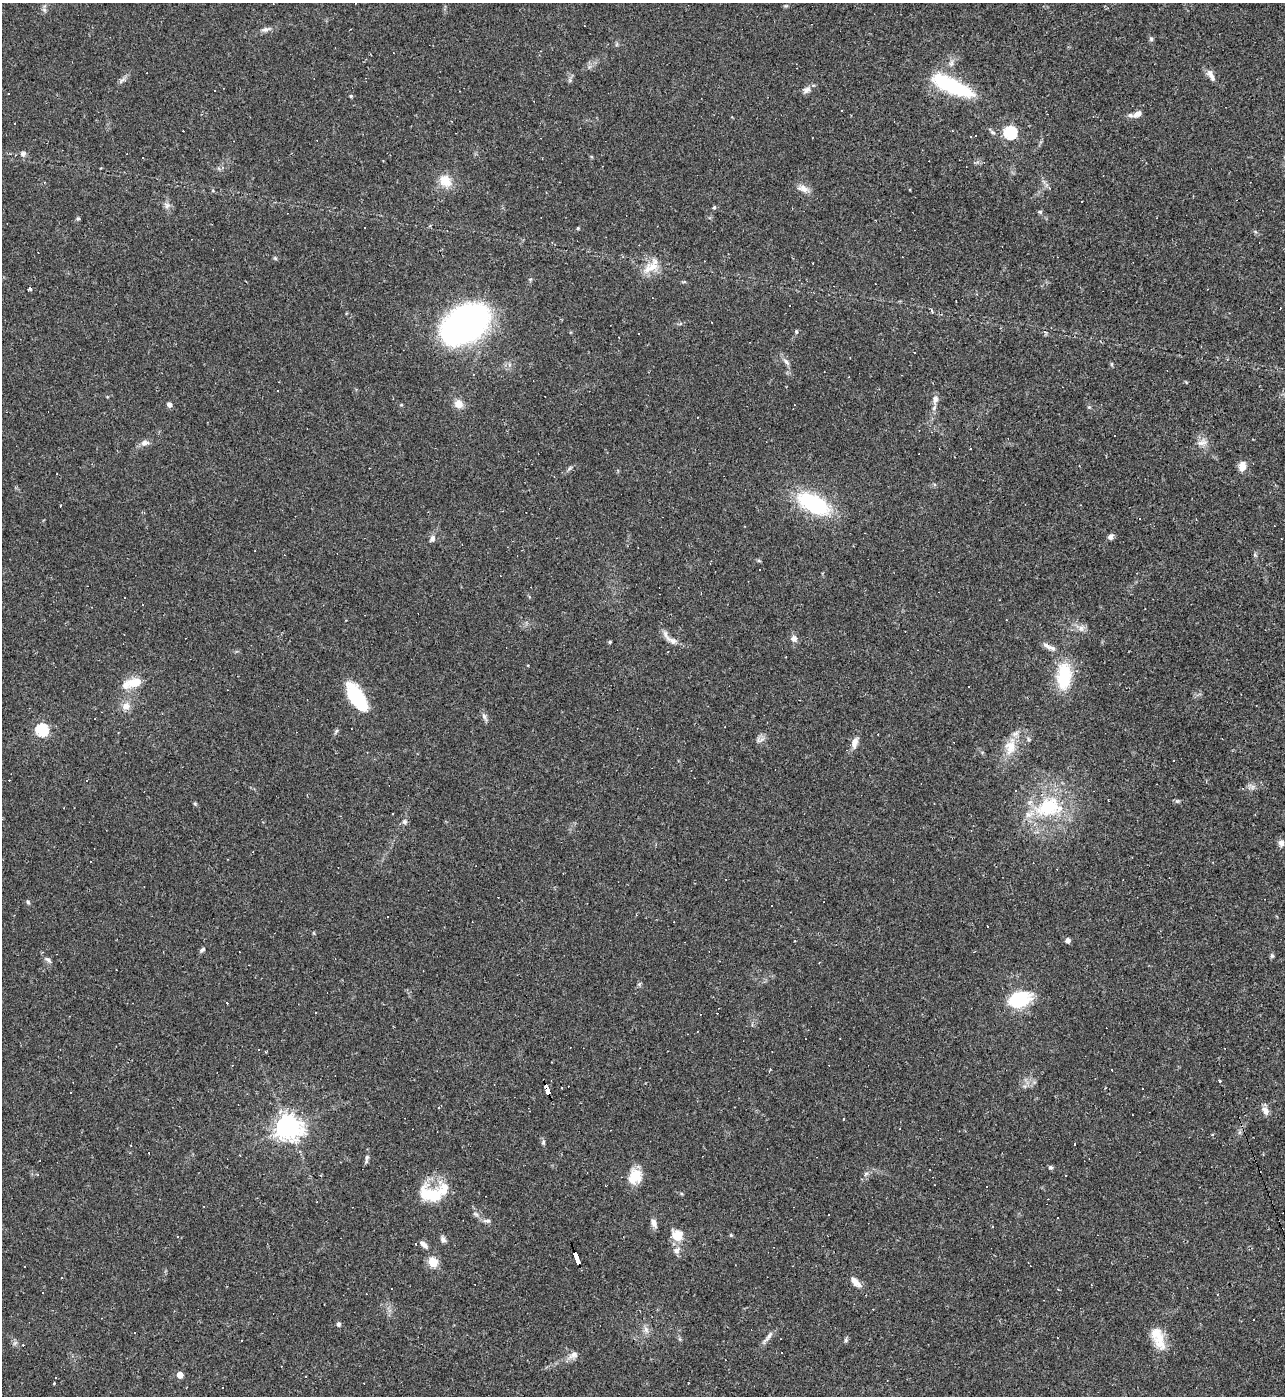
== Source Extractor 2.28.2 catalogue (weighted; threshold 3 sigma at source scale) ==
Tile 6 of 4 x 4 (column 2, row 2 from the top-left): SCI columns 1433-2715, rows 2787-4180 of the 5561 x 5573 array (HDU 1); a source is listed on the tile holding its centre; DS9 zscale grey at full resolution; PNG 1287 x 1398 px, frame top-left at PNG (2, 3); no overlay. Shown black and unused: <1% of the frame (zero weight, under 2 of 3 exposures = <1% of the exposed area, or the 3 px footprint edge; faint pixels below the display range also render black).
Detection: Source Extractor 2.28.2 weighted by HDU 2 'WHT'; one run over the whole footprint, this tile lists its part. Background 0.0322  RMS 0.0048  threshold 0.0218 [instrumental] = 3 sigma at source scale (4.5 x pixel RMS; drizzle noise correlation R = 1.50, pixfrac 1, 0.05/0.05 arcsec/px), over >= 5 px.
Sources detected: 167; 45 cosmic-ray / hot-pixel residue — not listed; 3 inside a brighter listed object's ellipse — not listed separately; the other 119 listed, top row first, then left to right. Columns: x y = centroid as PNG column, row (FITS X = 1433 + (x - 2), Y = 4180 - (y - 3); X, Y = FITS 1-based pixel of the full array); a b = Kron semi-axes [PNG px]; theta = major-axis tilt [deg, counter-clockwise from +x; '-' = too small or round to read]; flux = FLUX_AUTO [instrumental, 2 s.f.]
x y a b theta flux
265 29 13 6 7 1.9
1151 39 5 5 - 0.86
1211 75 17 7 -65 2.8
952 86 46 14 -24 40
807 90 11 7 36 2.3
8 93 2 2 - 0.4
351 96 4 4 - 0.68
1138 113 11 6 29 3.3
1010 133 6 6 - 64
975 135 3 2 - 0.57
971 137 3 3 - 1.4
23 154 7 7 - 1.4
143 158 3 2 - 0.72
445 181 18 14 -48 7.3
803 188 16 9 -20 3.3
167 205 9 6 75 1.8
714 207 5 4 - 0.63
1040 212 6 5 - 0.74
78 218 6 4 0 0.64
364 228 3 3 - 0.72
578 228 4 3 - 0.54
275 258 6 4 -18 0.6
651 267 24 11 21 7.5
684 282 5 4 - 0.71
30 289 4 4 - 0.85
956 301 2 2 - 0.32
466 323 39 25 33 210
796 331 6 4 -89 0.69
638 333 3 2 - 0.5
914 352 3 2 - 0.34
786 362 12 5 -48 1.7
473 374 3 3 - 0.45
278 390 2 2 - 0.35
935 399 12 8 76 2.6
458 404 10 9 - 4.4
169 405 6 5 - 1.6
1089 407 5 4 - 0.59
144 443 11 8 11 2.4
1202 443 15 8 11 2.9
1242 466 12 9 80 3.9
813 504 28 13 -27 52
60 506 3 2 - 0.33
1110 537 7 6 - 1.7
432 539 9 6 74 1.7
759 569 2 2 - 0.58
1081 628 8 7 - 2
124 634 3 2 - 0.32
794 638 9 8 - 2.2
672 640 21 7 -32 3.7
610 642 4 3 - 0.54
1049 647 20 5 -23 2.7
668 651 3 2 - 0.27
1064 676 32 17 86 21
135 682 19 10 14 8.1
968 687 2 2 - 0.4
357 698 30 13 -58 30
126 706 11 10 - 3.8
484 717 10 6 -72 1.6
42 730 6 6 - 59
762 739 7 4 19 1.3
1028 739 6 4 -71 0.69
854 743 15 8 75 3.6
1010 747 26 14 80 8.9
1173 761 3 3 - 3.8
1252 787 7 4 71 1.1
1177 801 6 5 - 0.72
195 804 5 4 - 0.62
1049 807 41 27 11 36
404 822 6 6 - 1.3
1281 843 7 6 - 2.2
28 902 6 4 -49 0.72
313 933 4 4 - 0.51
1068 940 5 5 - 2.5
202 950 8 5 40 1
1272 956 6 5 - 0.74
48 960 11 5 -36 1.5
1019 999 19 13 15 32
770 1069 5 3 - 0.46
1112 1070 3 2 - 1.1
1220 1081 4 3 - 0.56
562 1088 3 2 - 0.69
1143 1089 3 2 - 0.34
547 1090 10 4 -71 94
439 1108 4 4 - 0.74
1265 1111 12 8 -62 2.7
288 1127 8 8 - 480
1212 1135 4 3 - 0.48
543 1142 6 5 - 0.82
1075 1144 2 2 - 0.48
367 1157 9 5 82 1.3
1050 1167 6 5 - 0.91
636 1174 18 14 -22 7.2
866 1174 7 5 33 1
431 1195 30 17 -21 17
476 1214 9 5 -27 1.2
828 1215 2 2 - 0.34
1057 1218 2 2 - 0.33
487 1221 12 4 3 1.3
654 1223 12 6 -68 2.3
677 1235 14 12 -40 7.9
731 1235 5 3 - 0.47
443 1239 8 6 -54 1.6
416 1244 3 2 - 0.52
424 1244 11 6 -45 2.2
676 1250 9 8 - 2.5
576 1259 12 3 -68 140
433 1262 5 5 - 26
855 1282 17 7 -44 4.3
391 1289 3 2 - 0.31
42 1293 2 2 - 0.39
338 1324 5 4 - 1.3
646 1329 9 6 84 1.9
768 1337 22 4 52 2.4
1158 1338 31 13 -69 10
846 1340 6 5 - 0.91
573 1355 14 8 31 2.7
180 1375 4 4 - 6.6
306 1376 2 2 - 0.39
54 1384 3 2 - 0.74
Overlapping masked pixels (flux is a lower limit): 2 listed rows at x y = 547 1090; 576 1259